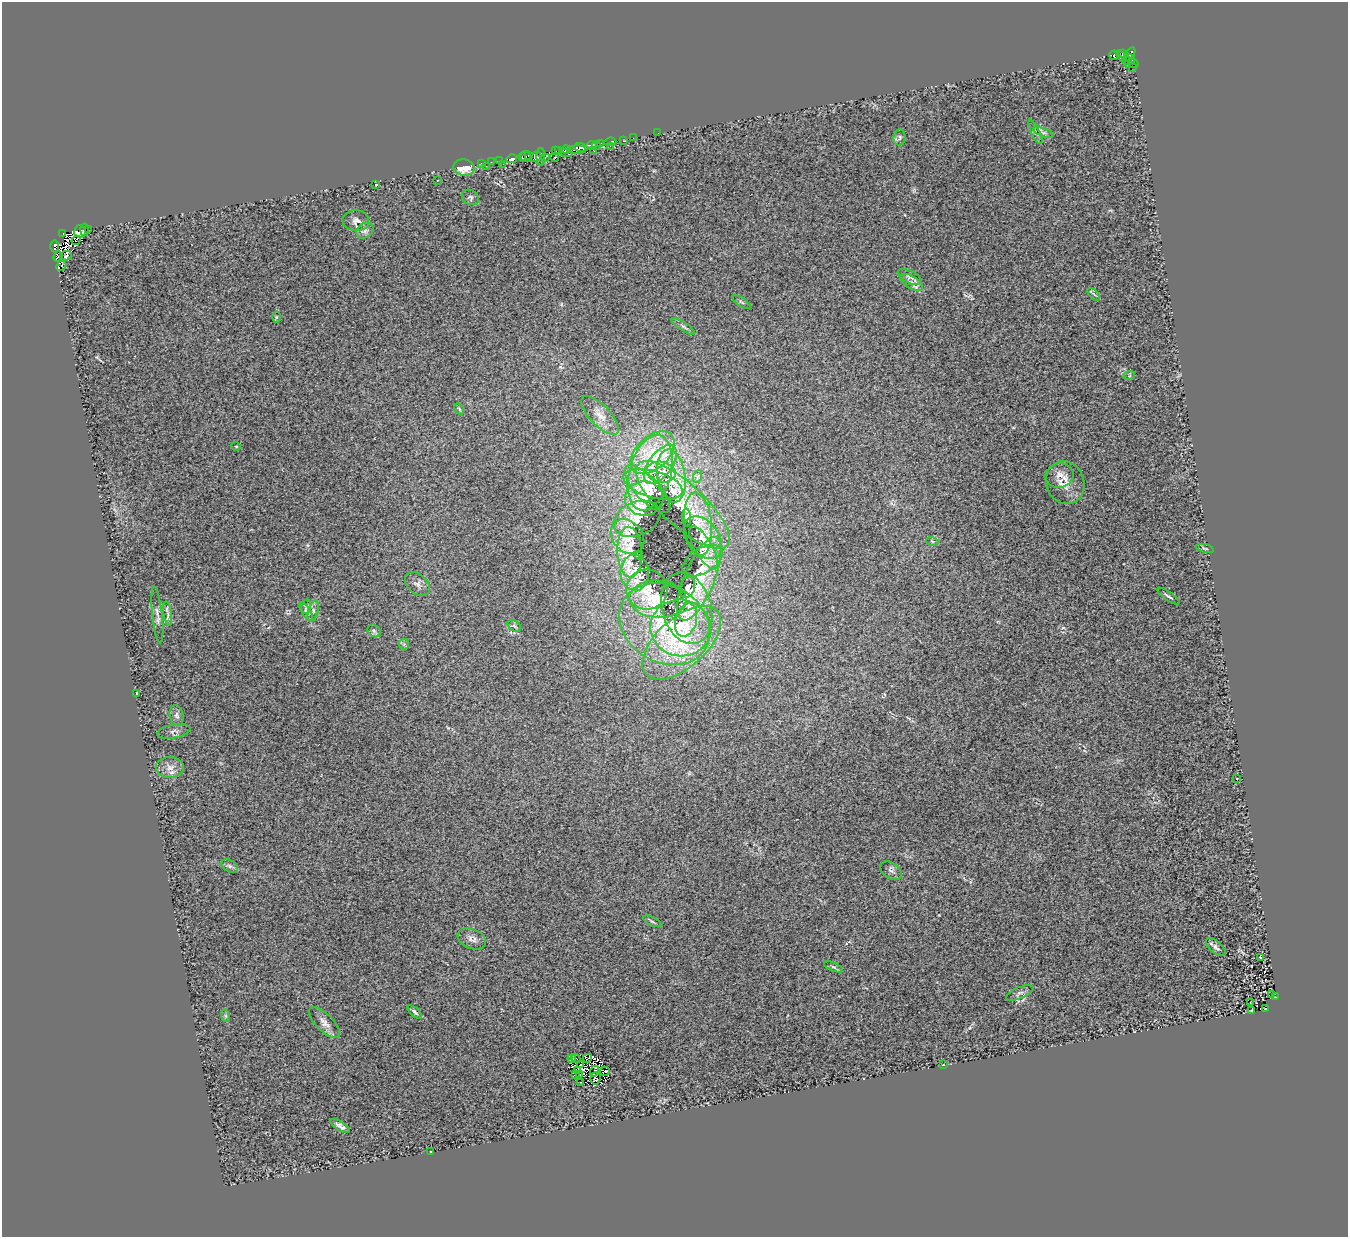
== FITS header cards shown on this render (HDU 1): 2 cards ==
NAXIS1  =                 1346
NAXIS2  =                 1235

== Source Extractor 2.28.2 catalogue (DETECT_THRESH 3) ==
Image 1346 x 1235 px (HDU 1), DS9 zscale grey, 1 PNG px = 1 image px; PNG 1350 x 1239 px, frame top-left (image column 1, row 1235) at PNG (2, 2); each listed source drawn as its Kron ellipse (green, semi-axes under 4 px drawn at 4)
Background 0.72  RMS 0.5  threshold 1.49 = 3 sigma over >= 5 px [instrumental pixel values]
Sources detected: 155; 14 with non-positive FLUX_AUTO (blend fragments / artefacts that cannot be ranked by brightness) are neither listed nor drawn; the other 141 listed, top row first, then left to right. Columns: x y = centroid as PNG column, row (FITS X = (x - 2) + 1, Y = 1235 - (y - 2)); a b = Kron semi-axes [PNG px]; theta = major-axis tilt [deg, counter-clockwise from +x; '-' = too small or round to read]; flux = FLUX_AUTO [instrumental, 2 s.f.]
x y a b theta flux
1123 54 3 3 - 190
1114 55 5 2 - 63
1130 55 8 3 57 1100
1124 58 9 3 -40 190
1130 58 6 3 -30 600
1130 63 8 5 -17 120
1133 67 3 2 - 22
1035 132 13 3 -64 79
658 133 2 2 - 30
1043 133 10 4 -21 92
899 137 8 6 84 79
633 138 2 2 - 27
623 141 2 2 - 28
610 142 6 3 6 270
600 143 4 2 - 370
596 145 4 2 - 940
592 146 5 4 - 1500
610 146 2 2 - 160
580 147 7 4 -10 1300
566 149 4 2 - 190
577 150 9 3 0 870
555 151 2 2 - 370
559 151 3 3 - 350
594 151 2 2 - 44
567 153 6 4 -8 520
529 155 3 2 - 140
525 156 5 5 - 500
536 156 6 5 - 930
522 157 4 3 - 3600
541 157 9 2 89 630
545 157 4 2 - 76
554 157 5 3 - 220
512 159 5 4 - 1500
500 160 3 3 - 99
491 162 3 2 - 33
481 163 3 3 - 49
503 164 3 2 - 41
486 166 3 2 - 46
464 167 10 8 -10 560
438 180 3 2 - 39
376 185 3 3 - 72
470 197 9 7 -32 80
356 221 13 10 -3 200
85 230 6 3 86 1600
89 230 4 2 - 100
365 230 9 7 41 130
80 232 6 5 - 2300
63 234 3 2 - 35
76 240 5 2 - 380
55 246 6 4 -90 860
66 256 6 4 1 35
58 257 5 3 - 1000
61 266 5 2 - 160
910 277 13 6 -26 130
911 282 13 6 -31 180
1094 294 8 3 -45 47
742 302 10 2 -35 43
276 317 6 4 -89 42
683 326 14 3 -33 84
1129 376 6 4 18 43
459 409 6 3 -54 41
600 415 25 10 -46 430
236 446 5 3 - 25
652 453 26 16 43 1200
660 464 23 11 53 800
661 472 15 10 -10 370
650 473 38 21 75 2000
671 476 27 14 -81 1000
698 476 6 4 71 54
1059 476 14 12 11 260
1065 483 22 19 -70 530
653 484 30 13 -16 750
647 489 31 12 -46 460
644 498 19 17 -2 600
683 505 60 21 -43 2000
687 518 9 4 -86 71
637 519 24 17 23 400
698 524 31 14 -84 800
627 537 19 15 -50 480
703 537 24 16 -53 580
932 541 6 4 -19 41
704 548 24 9 -60 340
1205 548 9 3 -14 47
630 552 25 12 -87 670
638 555 4 3 - 48
702 561 22 12 32 380
635 573 18 14 -87 510
699 579 45 15 68 1400
417 584 14 9 -43 180
687 587 11 7 71 150
647 590 20 20 - 720
1168 596 13 3 -34 69
658 599 28 18 -3 810
306 607 7 5 78 48
687 608 36 24 -74 1200
306 611 10 4 -56 66
313 611 11 5 74 97
168 613 12 4 -81 110
157 615 28 5 -84 170
686 620 17 10 75 400
665 624 48 38 -31 3700
514 626 7 5 -37 65
681 628 30 28 -11 2200
374 631 7 5 -44 77
682 643 48 25 42 2600
404 644 5 5 - 55
136 694 3 3 - 190
177 715 10 7 -78 110
174 731 17 7 10 130
170 768 14 10 -2 280
1237 778 3 3 - 100
230 866 9 5 -27 86
891 871 12 7 -35 110
652 921 10 3 -26 50
472 939 15 9 -22 200
1216 947 12 5 -40 100
1260 957 3 2 - 17
833 967 10 4 -22 58
1020 993 14 5 23 120
1272 994 3 3 - 45
1275 997 3 2 - 47
1250 1003 2 2 - 23
1265 1008 3 2 - 86
1252 1010 3 2 - 23
414 1012 9 4 -42 78
226 1016 6 4 -71 50
324 1023 20 8 -45 250
576 1058 5 2 - 25
587 1058 5 3 - 32
572 1059 4 3 - 76
580 1064 3 2 - 50
943 1065 4 2 - 17
577 1071 4 2 - 38
594 1071 6 3 66 51
605 1071 5 2 - 39
575 1075 3 3 - 23
580 1075 3 2 - 27
595 1078 6 5 - 13
581 1082 4 2 - 51
340 1126 11 4 -33 120
430 1152 3 3 - 150
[14 non-positive-flux detections neither listed nor drawn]